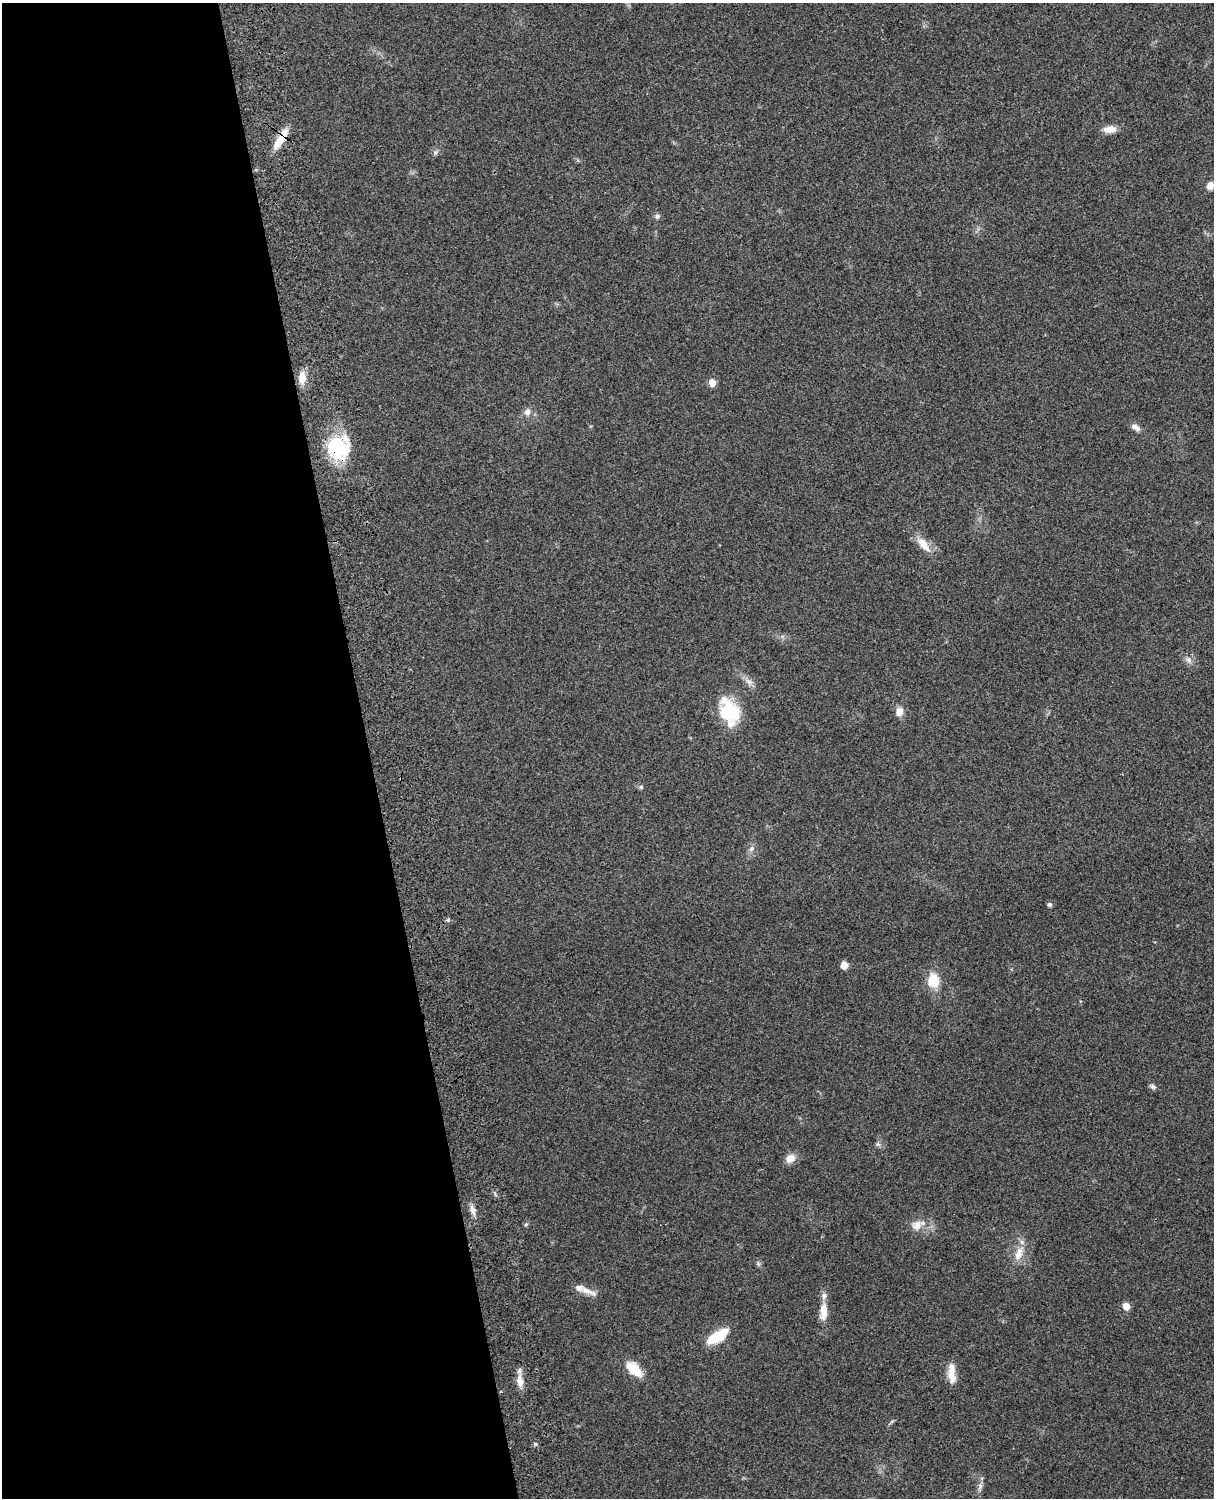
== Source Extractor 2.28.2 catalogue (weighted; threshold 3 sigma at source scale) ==
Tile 5 of 4 x 3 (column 1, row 2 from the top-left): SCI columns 119-1330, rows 1660-3155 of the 5087 x 4928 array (HDU 1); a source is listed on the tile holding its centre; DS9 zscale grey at full resolution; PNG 1216 x 1500 px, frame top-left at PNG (2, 3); no overlay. Shown black and unused: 30% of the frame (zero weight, under 3 of 4 exposures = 6% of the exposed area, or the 3 px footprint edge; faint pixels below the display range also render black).
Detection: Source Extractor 2.28.2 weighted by HDU 2 'WHT'; one run over the whole footprint, this tile lists its part. Background 0.281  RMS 0.0092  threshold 0.0415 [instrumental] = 3 sigma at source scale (4.5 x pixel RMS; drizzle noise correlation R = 1.50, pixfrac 1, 0.05/0.05 arcsec/px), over >= 5 px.
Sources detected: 39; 3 inside a brighter listed object's ellipse — not listed separately; the other 36 listed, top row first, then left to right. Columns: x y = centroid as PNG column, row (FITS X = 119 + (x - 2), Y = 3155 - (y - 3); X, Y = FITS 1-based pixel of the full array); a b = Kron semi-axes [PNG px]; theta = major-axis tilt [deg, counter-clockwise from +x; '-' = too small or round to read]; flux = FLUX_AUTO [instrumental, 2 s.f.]
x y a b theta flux
1110 129 17 9 5 8.2
281 139 27 8 58 18
435 152 8 6 36 2.3
1210 186 8 7 - 7
657 216 7 6 - 2.3
302 378 15 8 87 11
712 382 5 5 - 15
527 412 10 8 56 5
1136 427 12 7 -32 4.7
338 448 28 27 - 57
923 544 23 9 -50 13
1188 660 10 6 -54 3.7
749 681 12 6 -34 4.6
899 711 12 9 73 6.5
728 712 28 21 -59 48
641 787 6 4 -45 1.4
751 848 8 6 56 3
1049 905 6 5 - 1.9
844 965 5 5 - 20
933 981 13 10 -85 23
1153 1087 8 6 -25 2.5
877 1144 7 6 - 2
790 1158 12 9 33 8.5
473 1210 13 7 -67 5.3
526 1224 5 4 - 1.3
917 1225 22 12 27 11
1019 1254 23 10 68 12
758 1264 6 5 - 1.7
587 1291 19 8 -20 8.6
1126 1306 5 5 - 17
823 1311 21 8 89 13
717 1337 21 9 31 35
634 1369 22 11 -43 19
951 1373 26 8 -87 11
520 1381 18 9 -80 9.1
980 1486 9 6 90 3.4
Overlapping masked pixels (flux is a lower limit): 2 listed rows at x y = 281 139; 338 448